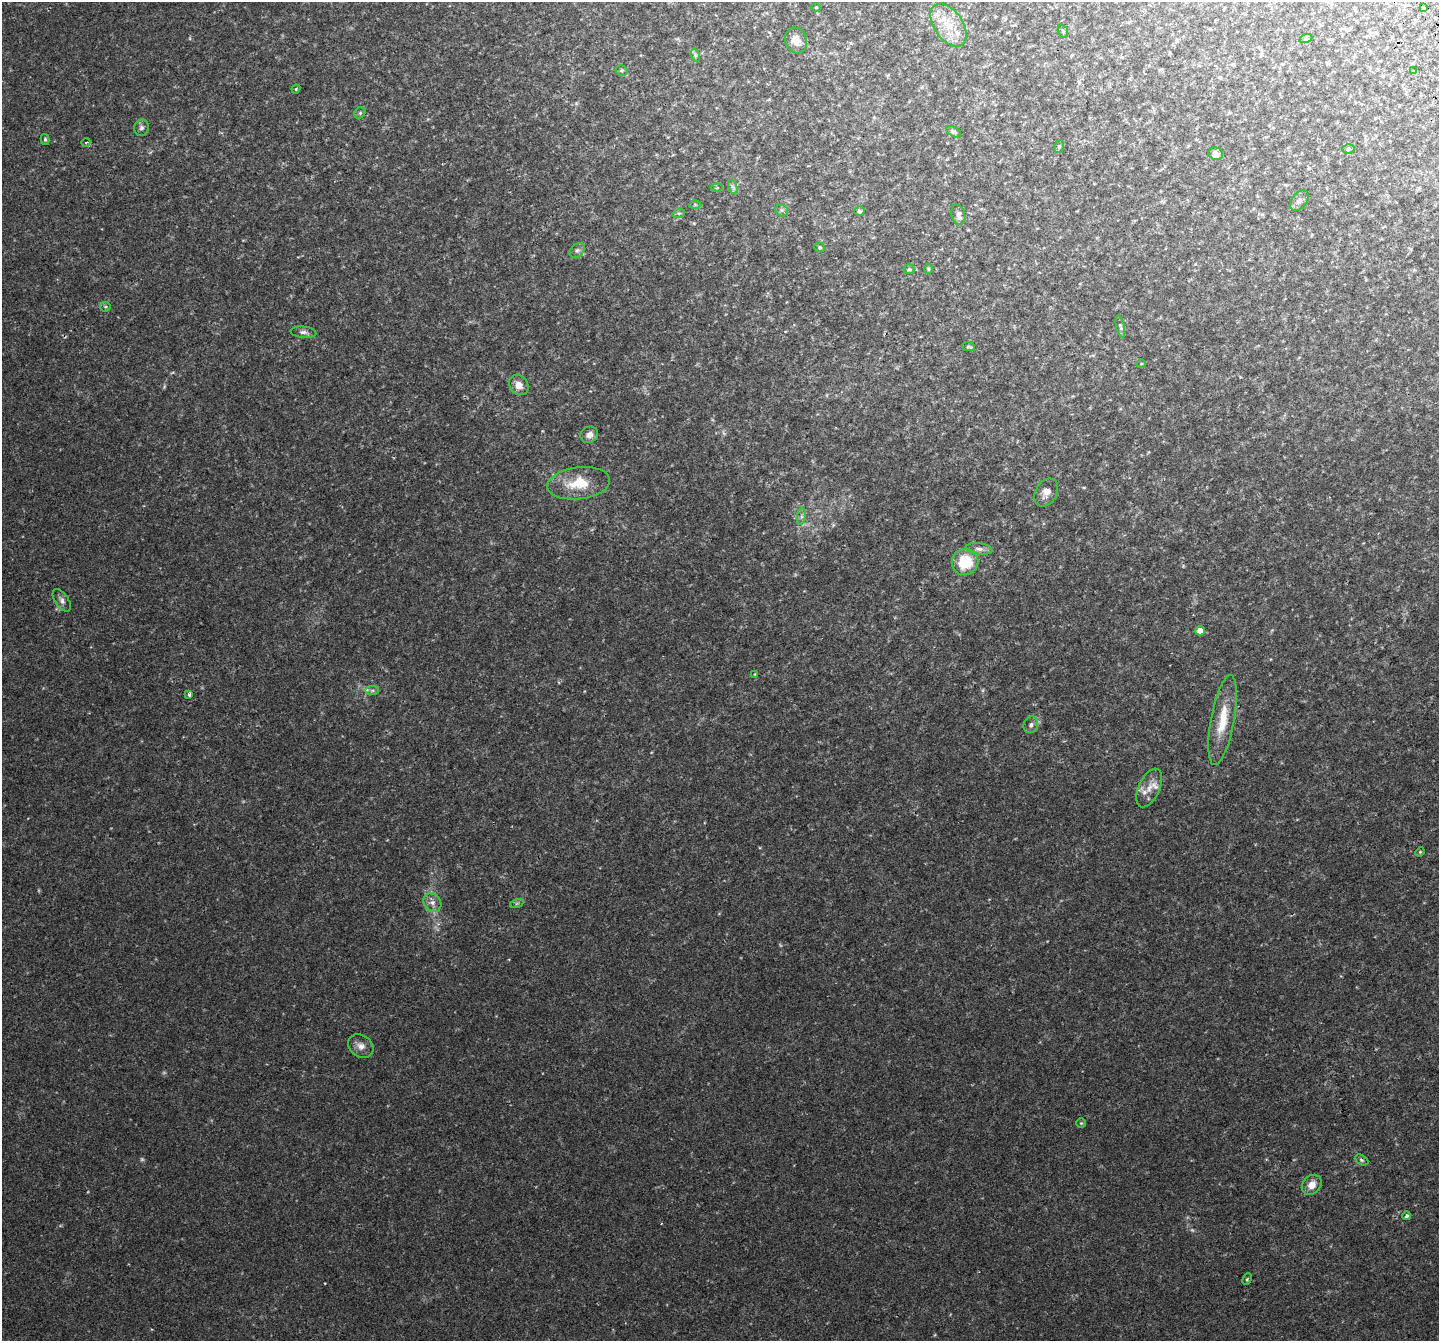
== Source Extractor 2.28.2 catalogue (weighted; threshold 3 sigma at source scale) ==
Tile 10 of 4 x 4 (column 2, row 3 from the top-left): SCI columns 1488-2924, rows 1553-2891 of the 5856 x 5728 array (HDU 1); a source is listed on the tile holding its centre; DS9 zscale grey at full resolution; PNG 1441 x 1343 px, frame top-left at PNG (2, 2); each listed source drawn as its Kron ellipse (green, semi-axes under 4 px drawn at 4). Shown black and unused: <1% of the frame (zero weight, under 2 of 3 exposures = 3% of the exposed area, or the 3 px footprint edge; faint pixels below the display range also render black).
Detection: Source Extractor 2.28.2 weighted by HDU 2 'WHT'; one run over the whole footprint, this tile lists its part. Background 0.0234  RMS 0.0058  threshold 0.0261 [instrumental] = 3 sigma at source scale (4.5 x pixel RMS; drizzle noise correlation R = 1.50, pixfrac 1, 0.0396/0.0396 arcsec/px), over >= 5 px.
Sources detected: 66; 5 too faint to see at this stretch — neither listed nor drawn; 2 inside a brighter listed object's ellipse — not listed separately; the other 59 listed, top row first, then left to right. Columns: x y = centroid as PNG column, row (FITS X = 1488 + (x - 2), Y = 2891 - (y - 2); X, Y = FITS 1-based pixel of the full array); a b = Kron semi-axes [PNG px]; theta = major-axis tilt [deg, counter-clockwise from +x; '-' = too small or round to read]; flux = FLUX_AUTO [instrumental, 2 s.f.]
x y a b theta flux
816 7 5 3 - 0.4
1423 7 3 3 - 2.6
949 25 24 14 -55 13
1063 31 7 5 -68 0.76
1306 38 7 4 19 0.67
796 40 13 10 -68 5
695 55 7 4 -72 0.94
622 70 6 5 - 0.84
1414 71 3 3 - 1
296 89 4 4 - 0.53
360 113 6 5 - 0.88
141 128 8 7 - 1.7
954 132 8 5 -29 0.98
45 139 5 4 - 0.78
86 142 4 3 - 0.46
1059 147 6 5 - 0.87
1348 149 6 4 -2 1
1216 154 7 6 - 2.7
733 187 7 4 -71 1.1
717 188 6 4 0 0.65
1299 201 11 7 51 2.1
695 204 6 4 -1 0.77
782 210 7 5 -46 1.2
860 211 5 5 - 1.4
679 213 6 4 17 0.7
958 215 10 7 -76 2.8
820 247 5 5 - 0.78
577 250 9 6 47 1.5
909 269 5 5 - 0.7
928 269 5 4 - 0.62
105 307 5 5 - 0.76
1120 326 11 4 -77 1.1
303 332 13 5 -5 1.9
969 347 6 4 -5 0.83
1141 364 4 3 - 0.38
519 385 11 9 -52 4.4
589 435 9 8 - 2.9
579 483 31 16 7 16
1046 492 15 10 58 4.2
801 516 9 4 82 1.4
979 549 13 6 -7 2.4
965 562 13 13 - 18
62 600 13 6 -57 2.3
1200 631 5 4 - 6.4
755 674 4 2 - 0.33
372 690 7 4 1 1.2
189 695 3 3 - 1.8
1223 720 46 11 80 16
1031 725 8 7 - 1.9
1149 788 21 10 66 6.6
1420 852 5 4 - 0.55
432 903 10 8 -46 3.1
517 903 7 4 19 0.91
361 1046 13 10 -33 3.9
1081 1123 5 5 - 0.66
1361 1160 7 4 -28 0.9
1312 1185 11 9 46 5
1407 1216 4 3 - 1.9
1247 1279 6 4 65 0.68
Unlisted compact peaks at least as high as the median listed source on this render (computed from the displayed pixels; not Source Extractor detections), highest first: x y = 1183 566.